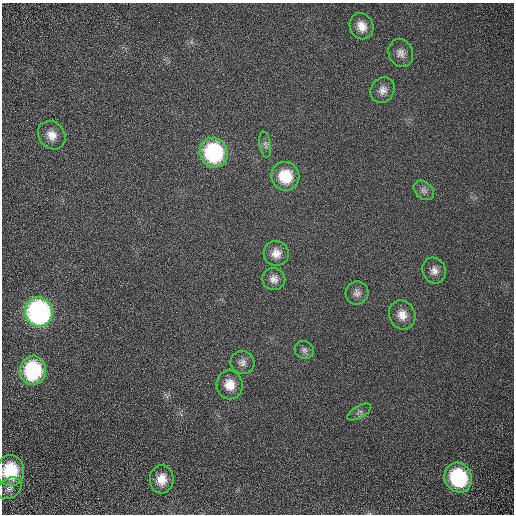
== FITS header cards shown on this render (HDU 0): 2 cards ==
NAXIS1  =                  512 / Required FITS header
NAXIS2  =                  512 / Required FITS header

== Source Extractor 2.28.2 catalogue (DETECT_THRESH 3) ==
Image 512 x 512 px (HDU 0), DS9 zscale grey, 1 PNG px = 1 image px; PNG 516 x 516 px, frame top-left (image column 1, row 512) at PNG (2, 3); each listed source drawn as its Kron ellipse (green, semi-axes under 4 px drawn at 4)
Background 1.71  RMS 0.78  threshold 2.33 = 3 sigma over >= 5 px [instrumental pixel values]
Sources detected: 23; all 23 listed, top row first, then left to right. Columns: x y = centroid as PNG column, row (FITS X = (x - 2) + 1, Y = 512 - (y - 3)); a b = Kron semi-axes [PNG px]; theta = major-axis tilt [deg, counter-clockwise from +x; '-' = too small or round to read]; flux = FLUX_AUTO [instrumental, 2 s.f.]
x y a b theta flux
361 26 13 11 -61 640
401 53 14 12 -69 390
383 90 13 11 54 410
52 135 15 13 -51 610
265 144 13 5 -80 190
214 153 15 14 - 6200
285 176 14 14 - 1800
424 190 11 8 -40 250
276 253 12 12 - 550
434 271 13 11 -63 410
274 279 11 11 - 380
357 293 12 11 - 310
39 312 14 13 - 14000
402 315 15 13 -68 650
304 350 10 9 - 220
242 362 12 11 - 330
33 370 14 13 - 4500
230 385 14 13 - 810
359 412 13 6 30 180
10 471 15 14 - 2600
458 478 15 13 -63 4800
162 479 14 12 85 760
9 488 13 9 33 320
At the frame edge (FLAGS 8, measured only in part): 1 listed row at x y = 10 471